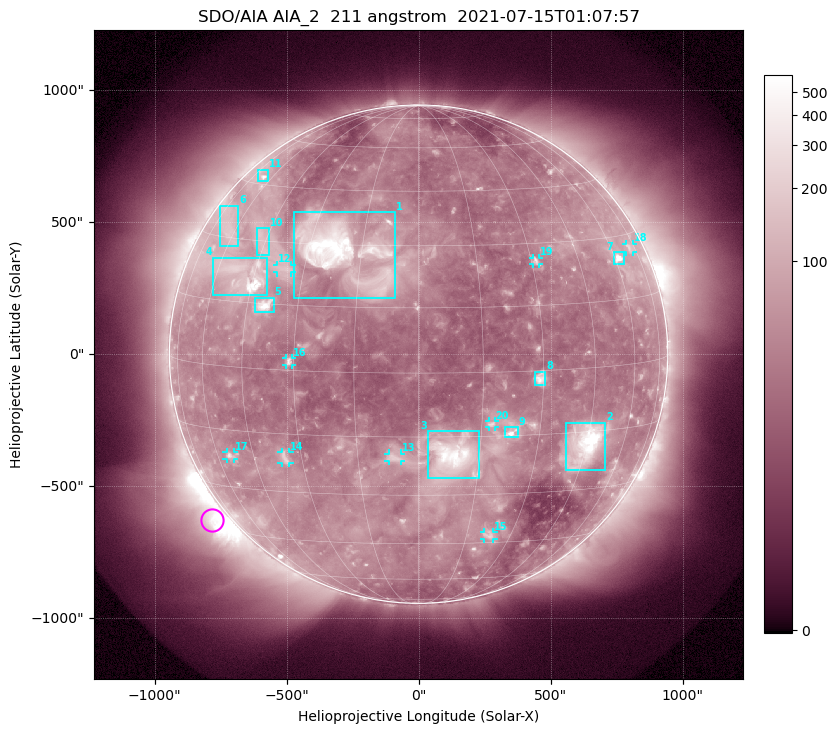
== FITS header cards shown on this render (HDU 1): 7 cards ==
TELESCOP= 'SDO/AIA '           / For AIA: SDO/AIA
INSTRUME= 'AIA_2   '           / For AIA: AIA_ATA1, AIA_ATA2, AIA_ATA3 or AIA_AT
WAVELNTH=                  211 / [angstrom] Wavelength
WAVEUNIT= 'angstrom'           / Wavelength unit: angstrom
DATE-OBS= '2021-07-15T01:07:57.633' / [ISO] Date when observation started; ISO 8
CTYPE1  = 'HPLN-TAN'           / CTYPE1: HPLN
CTYPE2  = 'HPLT-TAN'           / CTYPE2: HPLT

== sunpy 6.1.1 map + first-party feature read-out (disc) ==
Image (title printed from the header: SDO/AIA AIA_2  211 angstrom  2021-07-15T01:07:57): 1024 x 1024 px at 2.4 arcsec/px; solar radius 944 arcsec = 393 px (full disc in frame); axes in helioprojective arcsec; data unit not stated in the header (colour bar unlabelled)
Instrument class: DISC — disc imager (sunpy class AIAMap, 211 A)
Bright regions (active regions / flare kernels): reference = the median radial profile (limb darkening/brightening removed); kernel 9 px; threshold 5 sigma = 97.5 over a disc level ~45.4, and >= 1.15x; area >= 12 px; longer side >= 9 px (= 22 arcsec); searched inside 0.97 R_sun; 23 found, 20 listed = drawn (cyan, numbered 1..; 9 of them under ~33 arcsec drawn as corner ticks so the feature stays visible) (cap 20 boxes per figure: the strongest are kept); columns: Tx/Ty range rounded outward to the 5 arcsec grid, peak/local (2 s.f.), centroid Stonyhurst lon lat
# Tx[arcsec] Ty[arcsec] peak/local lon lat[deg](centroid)
1 -470..-90 210..540 17 -20 +28
2 555..705 -440..-260 20 +45 -18
3 35..230 -470..-290 12 +8 -20
4 -780..-570 225..365 13 -49 +21
5 -620..-550 155..215 13 -40 +15
6 -750..-685 410..565 3.7 -64 +32
7 740..780 340..390 16 +62 +25
8 440..480 -115..-65 8.1 +29 -2
9 325..380 -315..-275 8.9 +23 -14
10 -615..-565 375..480 3.7 -46 +30
11 -610..-570 655..700 5.4 -67 +47
12 -535..-480 310..340 3.8 -36 +24
13 -115..-65 -405..-375 3.9 -6 -20
14 -520..-490 -415..-370 4 -35 -21
15 250..285 -700..-675 4.1 +23 -42
16 -505..-480 -40..-15 5 -31 +2
17 -730..-700 -395..-370 4.9 -54 -21
18 785..810 385..420 3.4 +71 +27
19 435..455 340..365 4.6 +31 +26
20 265..290 -275..-255 4.3 +17 -12
Off-limb structures (1.02-1.3 R_sun): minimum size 162 px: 5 found; the strongest spans PA ~110..155 deg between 1.02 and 1.3 R_sun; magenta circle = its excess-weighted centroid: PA ~130 deg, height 1.06 R_sun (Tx ~-785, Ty ~-630 arcsec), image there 7.1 x the reference